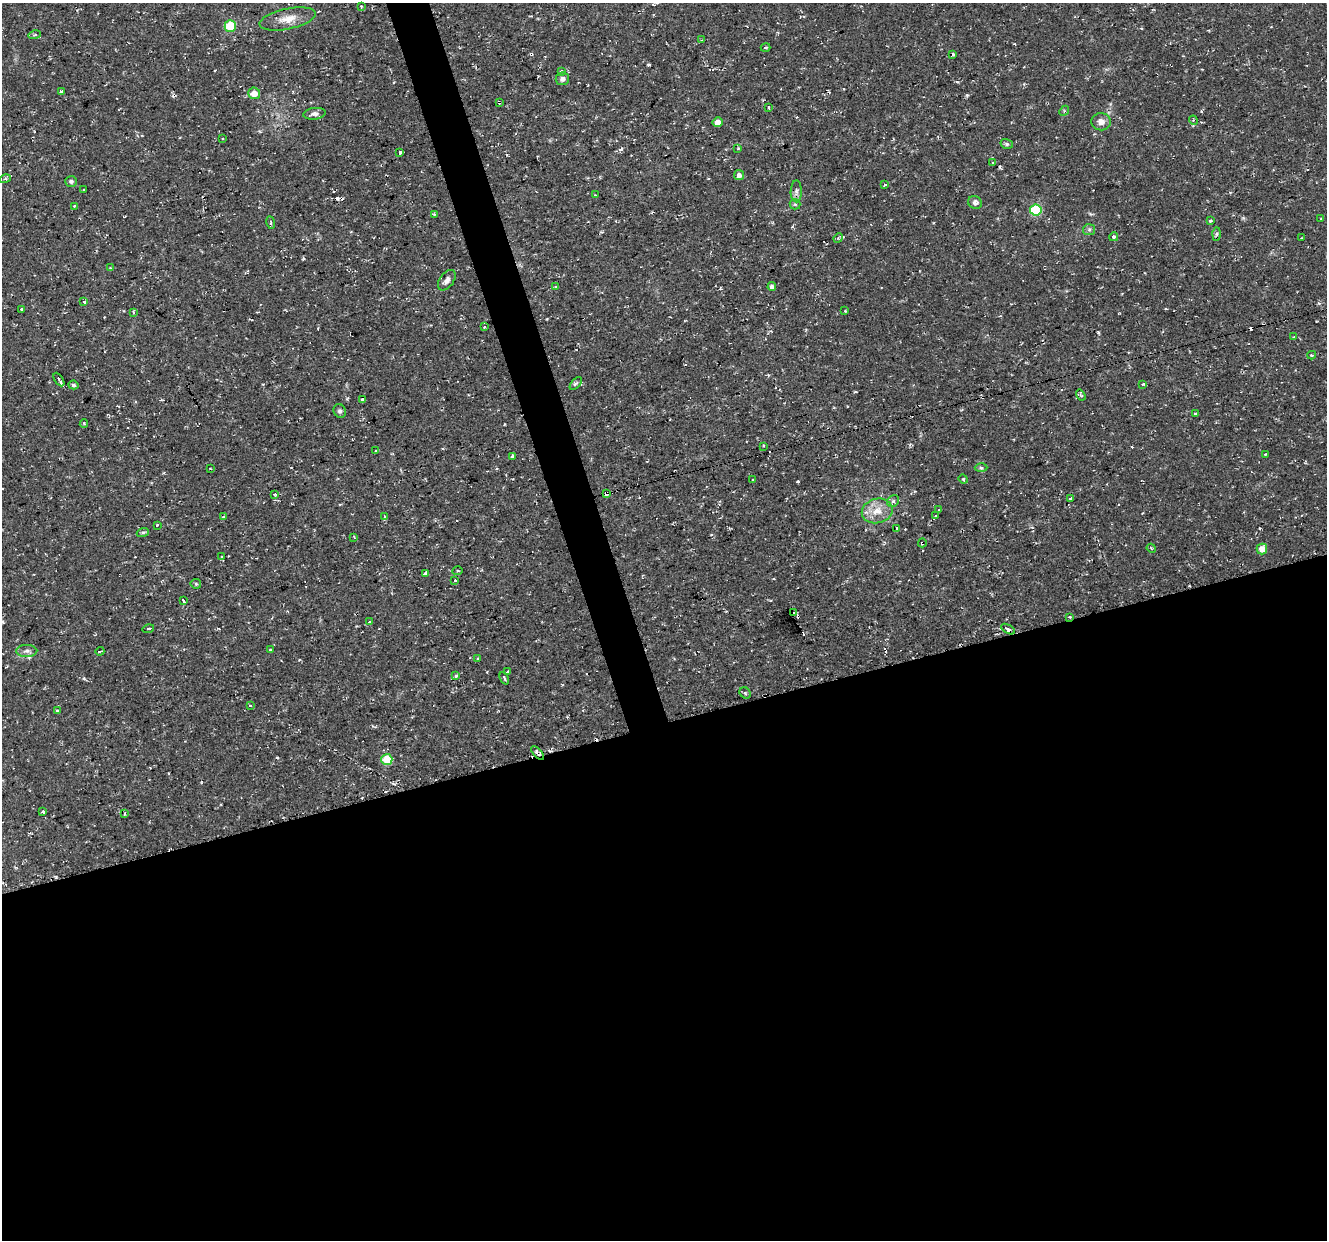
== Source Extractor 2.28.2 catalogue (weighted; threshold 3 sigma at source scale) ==
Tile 15 of 4 x 4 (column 3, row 4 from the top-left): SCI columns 2653-3977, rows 108-1345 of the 5303 x 5123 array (HDU 1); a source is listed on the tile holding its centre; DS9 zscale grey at full resolution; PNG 1329 x 1242 px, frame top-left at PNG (2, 3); each listed source drawn as its Kron ellipse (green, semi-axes under 4 px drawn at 4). Shown black and unused: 44% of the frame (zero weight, under 2 of 3 exposures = <1% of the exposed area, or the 3 px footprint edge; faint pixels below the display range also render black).
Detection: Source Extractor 2.28.2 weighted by HDU 2 'WHT'; one run over the whole footprint, this tile lists its part. Background 0.0251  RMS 0.0042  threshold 0.0187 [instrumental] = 3 sigma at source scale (4.5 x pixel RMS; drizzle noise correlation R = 1.50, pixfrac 1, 0.0396/0.0396 arcsec/px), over >= 5 px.
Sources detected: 144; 32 cosmic-ray / hot-pixel residue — neither listed nor drawn; the other 112 listed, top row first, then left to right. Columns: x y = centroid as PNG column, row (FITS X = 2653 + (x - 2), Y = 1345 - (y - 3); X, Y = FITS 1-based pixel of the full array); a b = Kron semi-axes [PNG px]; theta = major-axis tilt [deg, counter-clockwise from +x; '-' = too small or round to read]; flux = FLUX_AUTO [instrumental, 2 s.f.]
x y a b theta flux
361 6 3 3 - 0.31
288 19 28 10 12 5.8
230 26 5 5 - 22
35 35 6 3 13 0.46
702 40 4 4 - 0.47
766 47 5 2 - 0.34
953 54 3 3 - 0.54
561 71 3 3 - 0.57
562 79 7 6 - 1.5
61 91 3 3 - 2
254 93 6 6 - 3.8
499 102 4 3 - 1.6
768 107 3 3 - 1.8
1064 111 5 4 - 0.58
315 114 11 6 8 1.7
1193 120 4 4 - 0.54
717 122 5 5 - 2.4
1101 122 9 8 - 2.8
223 139 3 3 - 1.3
1007 144 6 5 - 0.74
738 148 4 3 - 0.48
400 152 3 3 - 1.8
992 162 3 3 - 0.54
739 175 5 5 - 1.6
5 179 5 3 - 0.64
71 181 6 5 - 0.89
885 185 3 3 - 1.1
84 190 3 2 - 0.41
796 191 11 5 89 1.4
595 195 3 2 - 0.49
975 203 7 6 - 1.4
795 204 5 5 - 0.66
74 206 3 3 - 0.68
1036 210 6 5 - 25
434 214 4 3 - 0.41
1321 218 4 2 - 0.37
1210 220 3 3 - 2.5
271 223 6 3 -80 0.62
1089 230 6 5 - 0.76
1216 234 7 4 89 0.78
1114 237 4 4 - 0.93
838 238 5 4 - 0.51
1301 238 3 2 - 0.43
111 268 3 3 - 0.42
447 280 11 7 54 2
772 286 4 4 - 1.3
555 287 4 3 - 0.58
84 302 3 3 - 1.5
21 309 3 3 - 1.1
845 311 3 2 - 0.33
133 312 3 3 - 0.63
484 327 4 3 - 0.94
1294 337 3 3 - 0.5
1312 355 4 3 - 0.5
59 380 7 3 -58 2.4
576 383 8 3 48 0.69
1143 384 4 3 - 1.6
73 385 5 4 - 0.97
1081 395 6 4 -59 0.63
363 399 3 2 - 0.56
340 411 7 6 - 0.97
1195 413 3 2 - 0.33
84 424 4 3 - 0.63
763 446 3 2 - 0.42
376 451 4 3 - 2.7
1265 454 3 2 - 0.55
512 456 4 3 - 1.9
981 468 6 4 -2 0.78
210 469 3 2 - 0.35
963 479 5 4 - 0.51
753 480 3 2 - 0.48
275 494 4 3 - 1
606 494 4 3 - 1.4
1071 498 4 3 - 0.81
893 501 6 5 - 0.82
939 510 3 3 - 1.2
877 511 15 12 12 5.8
385 516 3 3 - 0.86
935 516 4 3 - 0.74
223 517 3 2 - 0.46
157 525 3 3 - 0.81
897 529 3 3 - 0.59
143 532 6 4 19 0.7
354 537 4 2 - 1.5
922 543 4 3 - 1.7
1151 548 5 3 - 0.35
1262 549 5 5 - 3.8
222 557 3 3 - 0.86
458 571 5 3 - 0.54
425 573 4 3 - 3.8
455 581 3 3 - 1.4
196 584 5 5 - 0.6
183 601 3 3 - 1.6
793 613 3 2 - 0.79
1070 617 3 2 - 0.45
370 622 3 2 - 0.43
148 629 6 4 16 0.67
1008 629 7 3 -31 1.5
270 650 3 2 - 0.72
27 651 11 6 1 1.6
100 651 4 3 - 0.92
478 659 4 3 - 0.56
508 672 3 3 - 1.2
456 676 4 4 - 1.1
504 678 6 2 -67 0.48
745 693 6 5 - 0.55
250 705 3 3 - 0.94
57 711 3 3 - 2.1
538 753 8 4 -49 1.5
387 759 5 5 - 16
43 812 3 3 - 2.4
124 814 4 3 - 0.58
Overlapping masked pixels (flux is a lower limit): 6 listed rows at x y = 499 102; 606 494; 922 543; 1070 617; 1008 629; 538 753
Unlisted compact peaks at least as high as the median listed source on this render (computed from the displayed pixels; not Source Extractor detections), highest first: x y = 798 481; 967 95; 621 149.